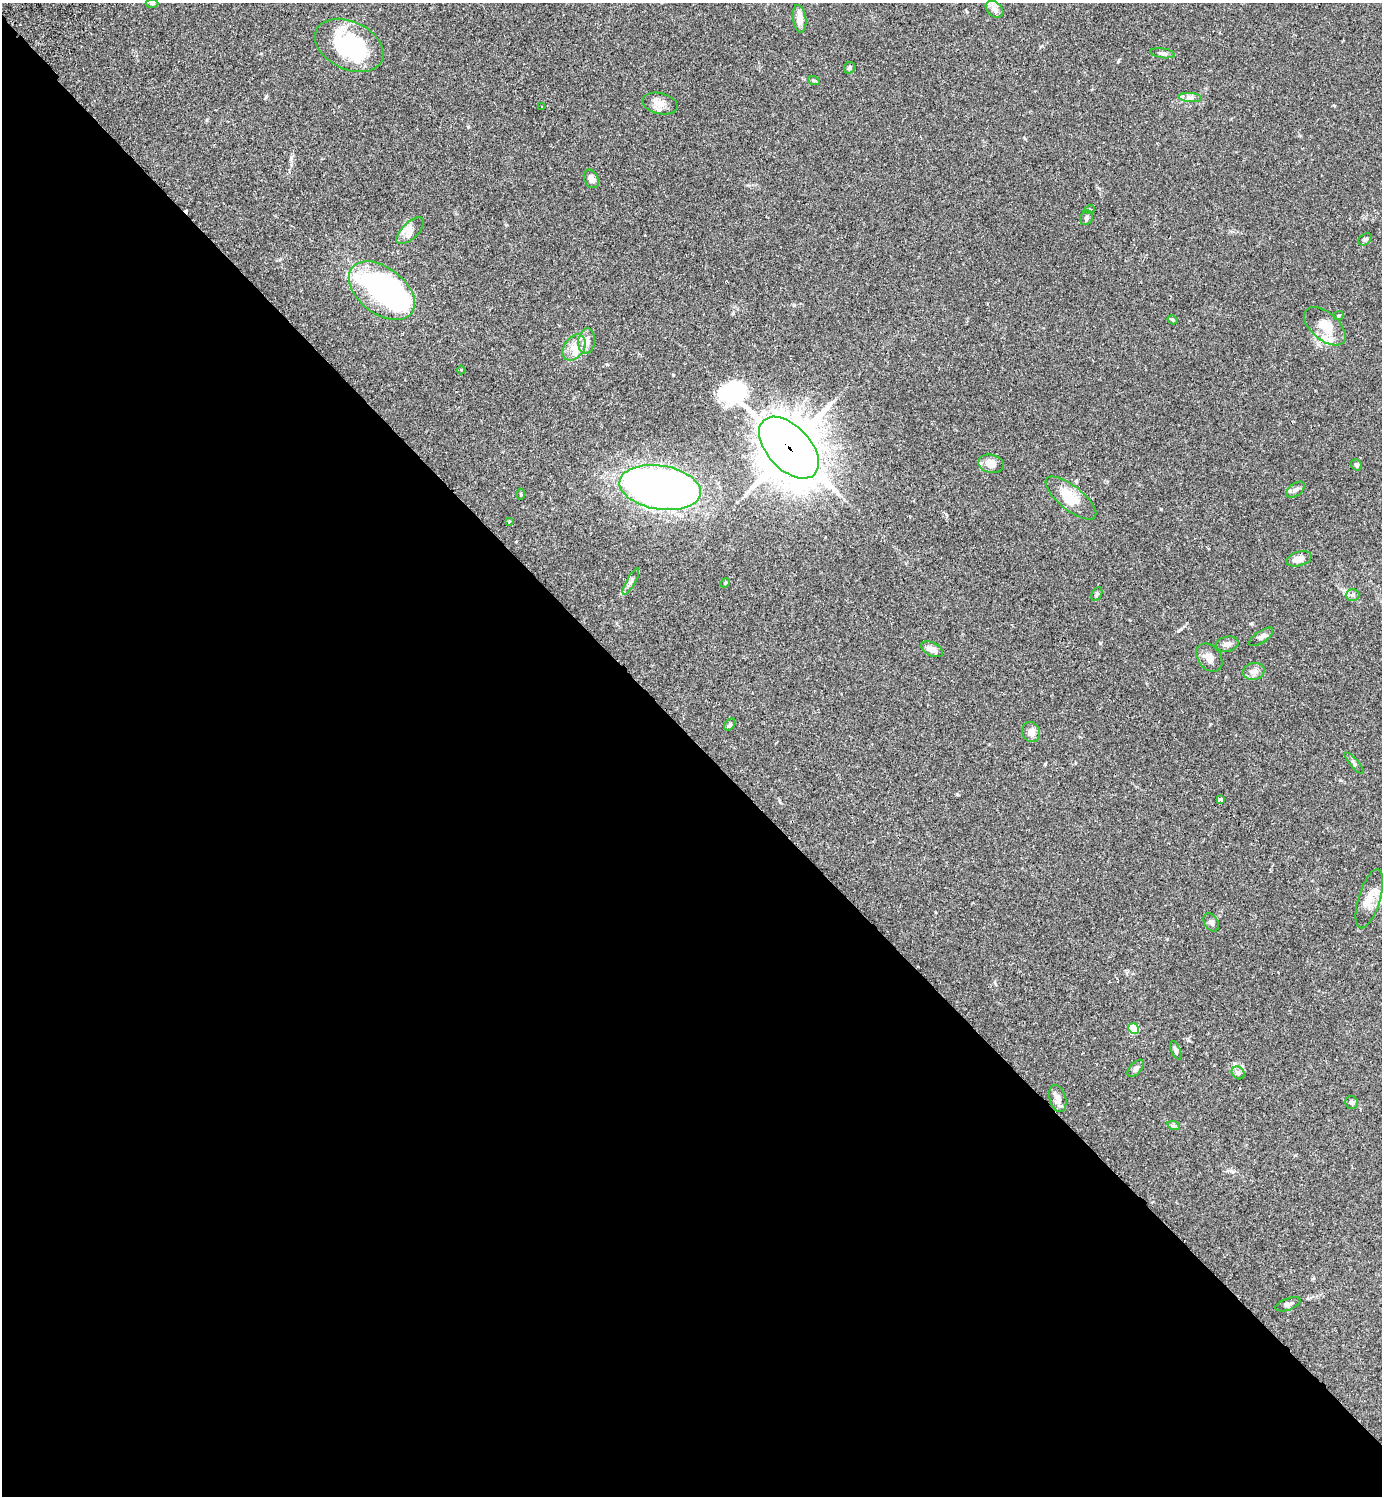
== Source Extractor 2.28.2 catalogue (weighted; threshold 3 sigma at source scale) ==
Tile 14 of 4 x 4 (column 2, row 4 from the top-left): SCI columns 1725-3104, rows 43-1536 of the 6070 x 6063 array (HDU 1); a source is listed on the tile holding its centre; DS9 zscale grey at full resolution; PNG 1384 x 1498 px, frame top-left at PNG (2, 3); each listed source drawn as its Kron ellipse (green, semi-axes under 4 px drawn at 4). Shown black and unused: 51% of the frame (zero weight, under 2 of 3 exposures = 3% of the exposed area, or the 3 px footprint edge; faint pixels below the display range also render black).
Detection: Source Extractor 2.28.2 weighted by HDU 2 'WHT'; one run over the whole footprint, this tile lists its part. Background 0.0961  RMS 0.0058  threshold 0.026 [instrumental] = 3 sigma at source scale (4.5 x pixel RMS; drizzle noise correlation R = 1.50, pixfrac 1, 0.05/0.05 arcsec/px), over >= 5 px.
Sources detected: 59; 1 inside a brighter object's white glare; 2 cosmic-ray / hot-pixel residue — neither listed nor drawn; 2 inside a brighter listed object's ellipse — not listed separately; the other 54 listed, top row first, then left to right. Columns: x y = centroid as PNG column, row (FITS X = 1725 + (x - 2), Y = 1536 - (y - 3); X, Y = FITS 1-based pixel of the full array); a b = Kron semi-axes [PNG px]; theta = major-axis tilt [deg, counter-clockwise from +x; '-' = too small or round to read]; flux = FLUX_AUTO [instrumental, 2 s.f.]
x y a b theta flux
152 3 6 4 -1 0.76
995 9 10 7 -42 2.6
800 19 14 6 -83 5.3
349 45 36 24 -26 57
1162 53 12 5 -8 1.6
849 68 6 5 - 1.1
814 81 6 3 -19 0.62
1190 97 12 4 -5 2
660 103 18 10 -13 4.8
542 106 3 2 - 0.54
591 179 10 7 -64 3.2
1090 209 5 3 - 0.6
1086 218 7 6 - 1.4
410 231 17 8 44 4.4
1365 239 7 5 37 1.2
382 291 37 23 -37 100
1339 316 5 4 - 0.77
1173 320 5 3 - 0.57
1325 326 25 13 -40 10
587 341 13 8 83 3.7
574 348 14 10 55 6
461 370 4 4 - 0.65
789 448 37 21 -47 2500
991 464 13 9 -10 5.7
1356 465 6 5 - 1.4
660 488 41 22 -9 390
1296 490 10 6 37 2
521 494 5 3 - 0.56
1071 498 31 12 -39 14
509 522 4 3 - 0.69
1299 559 13 7 15 4.2
631 581 15 4 60 2
725 583 5 4 - 0.58
1097 594 7 5 61 0.97
1352 595 7 6 - 1.5
1261 637 14 6 35 2.1
1227 644 11 7 11 2.3
932 649 12 6 -28 3.6
1209 657 16 11 -53 4.4
1254 671 11 8 12 2.9
730 724 6 4 51 1.2
1031 732 10 8 -70 2.9
1354 763 13 4 -49 1.4
1221 799 4 3 - 2.7
1369 899 31 11 73 8.3
1211 922 10 6 -60 1.7
1134 1028 5 5 - 24
1176 1050 10 4 -67 1.5
1136 1068 10 5 48 1.7
1238 1073 7 5 -43 1.3
1058 1098 14 8 -75 3.9
1352 1102 6 6 - 1.8
1174 1126 6 4 -19 0.95
1288 1304 13 6 20 2
Overlapping masked pixels (flux is a lower limit): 1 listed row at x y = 789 448
Unlisted compact peaks at least as high as the median listed source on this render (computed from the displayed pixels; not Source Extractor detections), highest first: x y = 1100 643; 291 157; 673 375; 957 794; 733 313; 266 96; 1118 61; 468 127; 1161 509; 794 305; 1045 764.